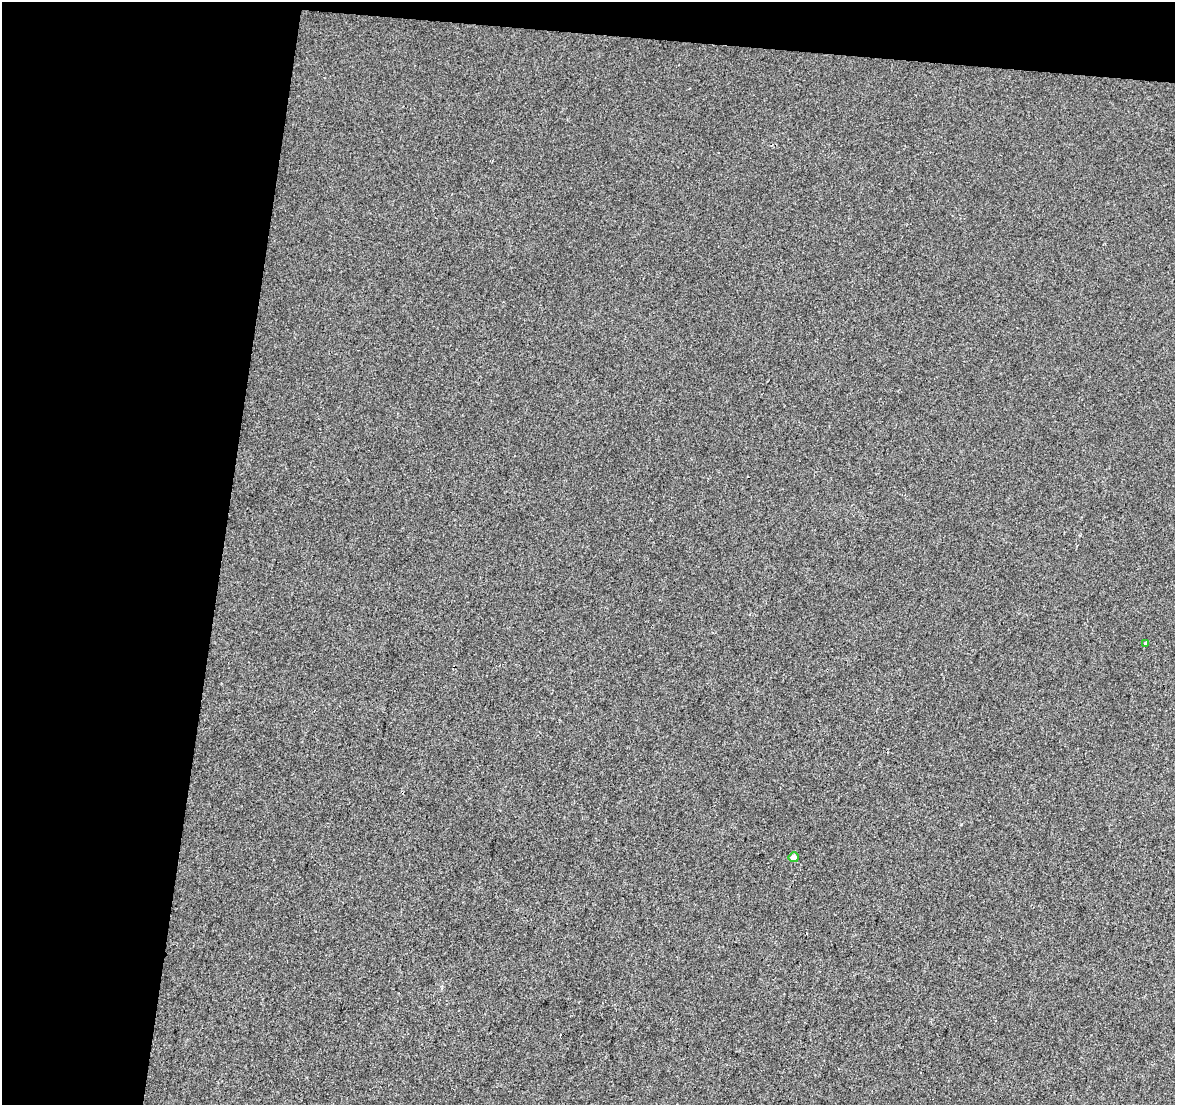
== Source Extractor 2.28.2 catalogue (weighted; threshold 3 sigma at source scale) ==
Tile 1 of 2 x 2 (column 1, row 1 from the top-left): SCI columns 1-1173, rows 1232-2334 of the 2346 x 2447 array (HDU 1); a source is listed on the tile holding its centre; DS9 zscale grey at full resolution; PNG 1177 x 1107 px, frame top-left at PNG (2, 2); each listed source drawn as its Kron ellipse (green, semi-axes under 4 px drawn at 4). Shown black and unused: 22% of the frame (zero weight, under 2 of 3 exposures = <1% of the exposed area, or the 3 px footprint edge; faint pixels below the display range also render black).
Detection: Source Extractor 2.28.2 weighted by HDU 2 'WHT'; one run over the whole footprint, this tile lists its part. Background 8.48e-04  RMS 0.0083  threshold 0.0374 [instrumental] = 3 sigma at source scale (4.5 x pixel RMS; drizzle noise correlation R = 1.50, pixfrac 1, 0.0396/0.0396 arcsec/px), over >= 5 px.
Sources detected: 3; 1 cosmic-ray / hot-pixel residue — neither listed nor drawn; the other 2 listed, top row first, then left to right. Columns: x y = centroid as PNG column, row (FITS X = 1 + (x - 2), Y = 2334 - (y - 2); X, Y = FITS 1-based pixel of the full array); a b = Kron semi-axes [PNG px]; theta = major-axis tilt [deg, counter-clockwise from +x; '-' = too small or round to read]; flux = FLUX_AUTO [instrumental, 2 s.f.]
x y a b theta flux
1145 643 4 4 - 0.97
794 857 5 5 - 6.3